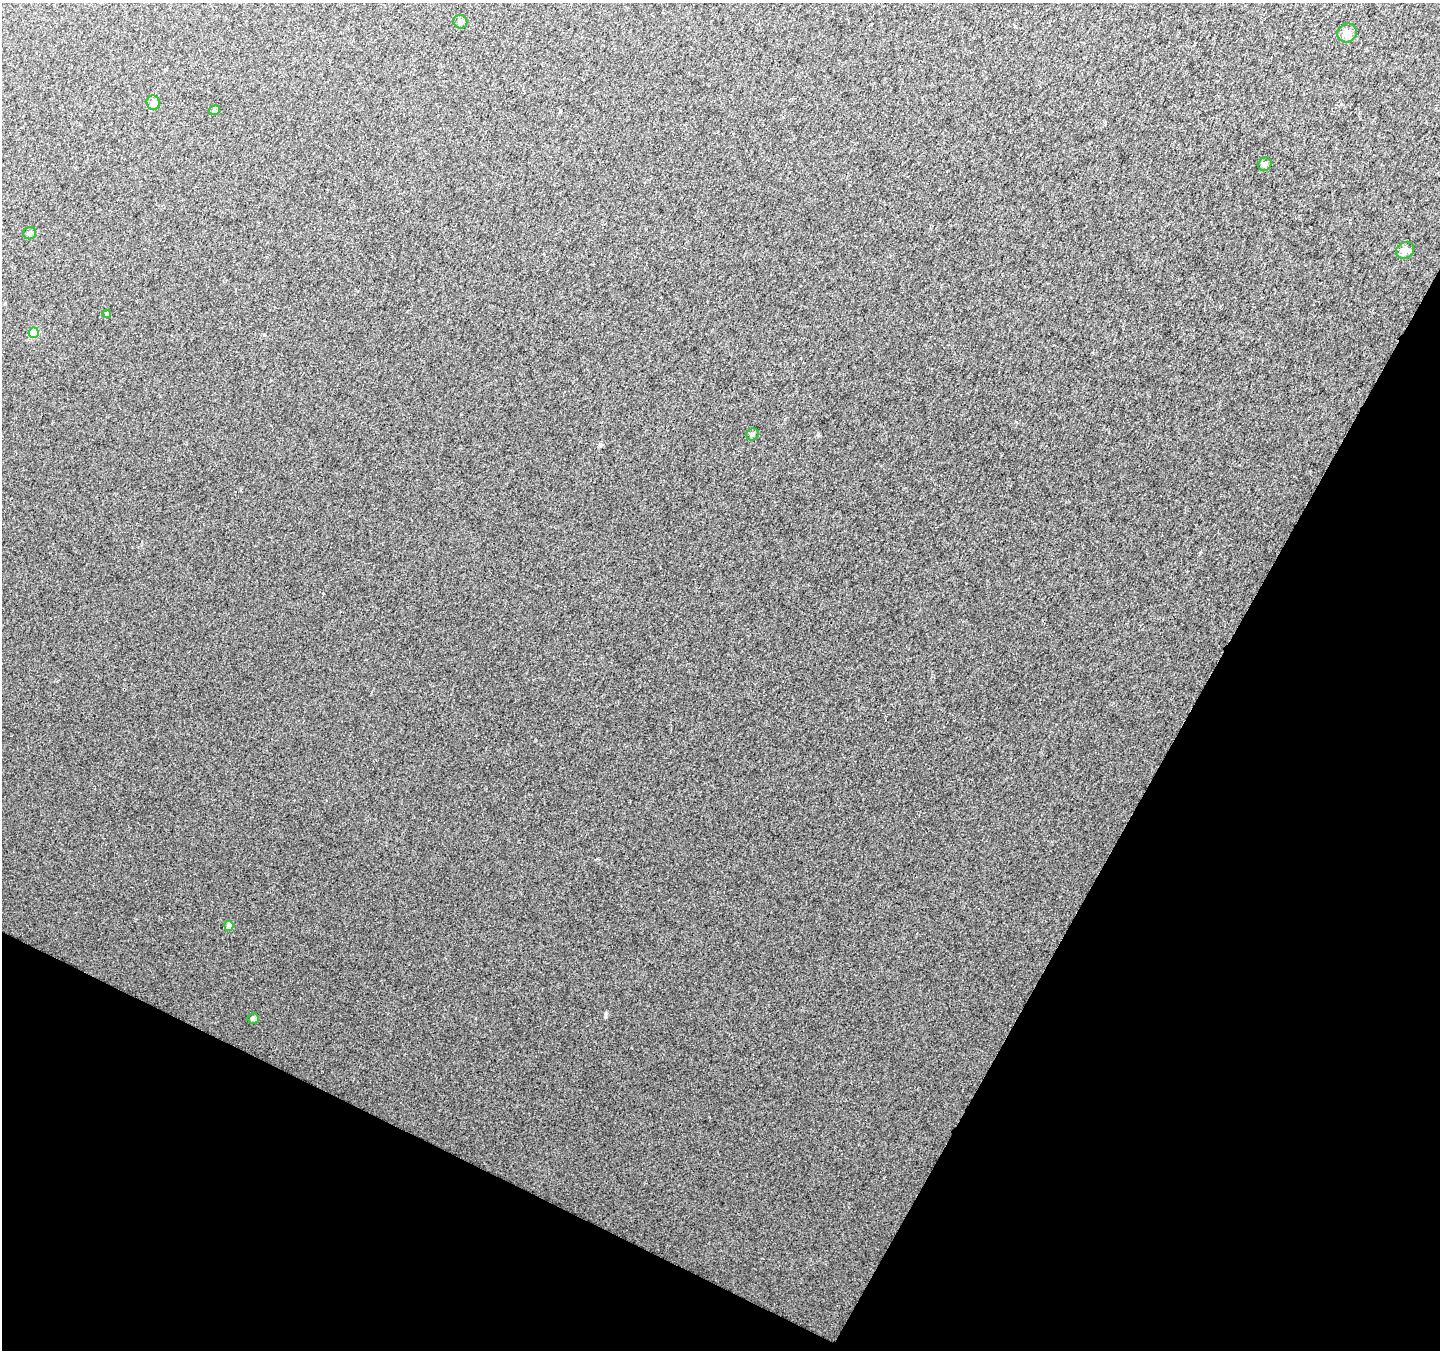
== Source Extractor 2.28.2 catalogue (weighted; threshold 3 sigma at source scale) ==
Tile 15 of 4 x 4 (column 3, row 4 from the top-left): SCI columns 2883-4320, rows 204-1551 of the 5769 x 5870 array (HDU 1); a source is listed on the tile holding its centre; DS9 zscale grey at full resolution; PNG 1442 x 1352 px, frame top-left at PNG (2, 3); each listed source drawn as its Kron ellipse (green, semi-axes under 4 px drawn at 4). Shown black and unused: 26% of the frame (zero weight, under 2 of 3 exposures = <1% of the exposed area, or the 3 px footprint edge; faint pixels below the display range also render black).
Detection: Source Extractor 2.28.2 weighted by HDU 2 'WHT'; one run over the whole footprint, this tile lists its part. Background 0.00886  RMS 0.01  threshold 0.0459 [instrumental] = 3 sigma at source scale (4.5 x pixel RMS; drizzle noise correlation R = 1.50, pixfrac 1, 0.0396/0.0396 arcsec/px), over >= 5 px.
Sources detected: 12; all 12 listed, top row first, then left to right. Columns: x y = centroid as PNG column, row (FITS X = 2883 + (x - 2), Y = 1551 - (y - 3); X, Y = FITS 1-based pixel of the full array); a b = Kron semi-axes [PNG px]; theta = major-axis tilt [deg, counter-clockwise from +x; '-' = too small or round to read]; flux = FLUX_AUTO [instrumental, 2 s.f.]
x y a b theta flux
460 22 7 6 - 2.9
1347 33 10 9 - 6.6
153 103 7 6 - 5.2
214 110 6 4 22 1.7
1265 164 7 6 - 3
30 233 6 6 - 2.1
1405 250 9 7 36 6.2
107 314 4 4 - 1.7
34 333 5 5 - 38
752 434 6 5 - 2.2
229 926 5 4 - 7.9
253 1018 5 5 - 1.5
Unlisted compact peaks at least as high as the median listed source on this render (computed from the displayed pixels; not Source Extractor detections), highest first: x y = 605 1017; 818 435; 1200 552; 1341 104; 600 445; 264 335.